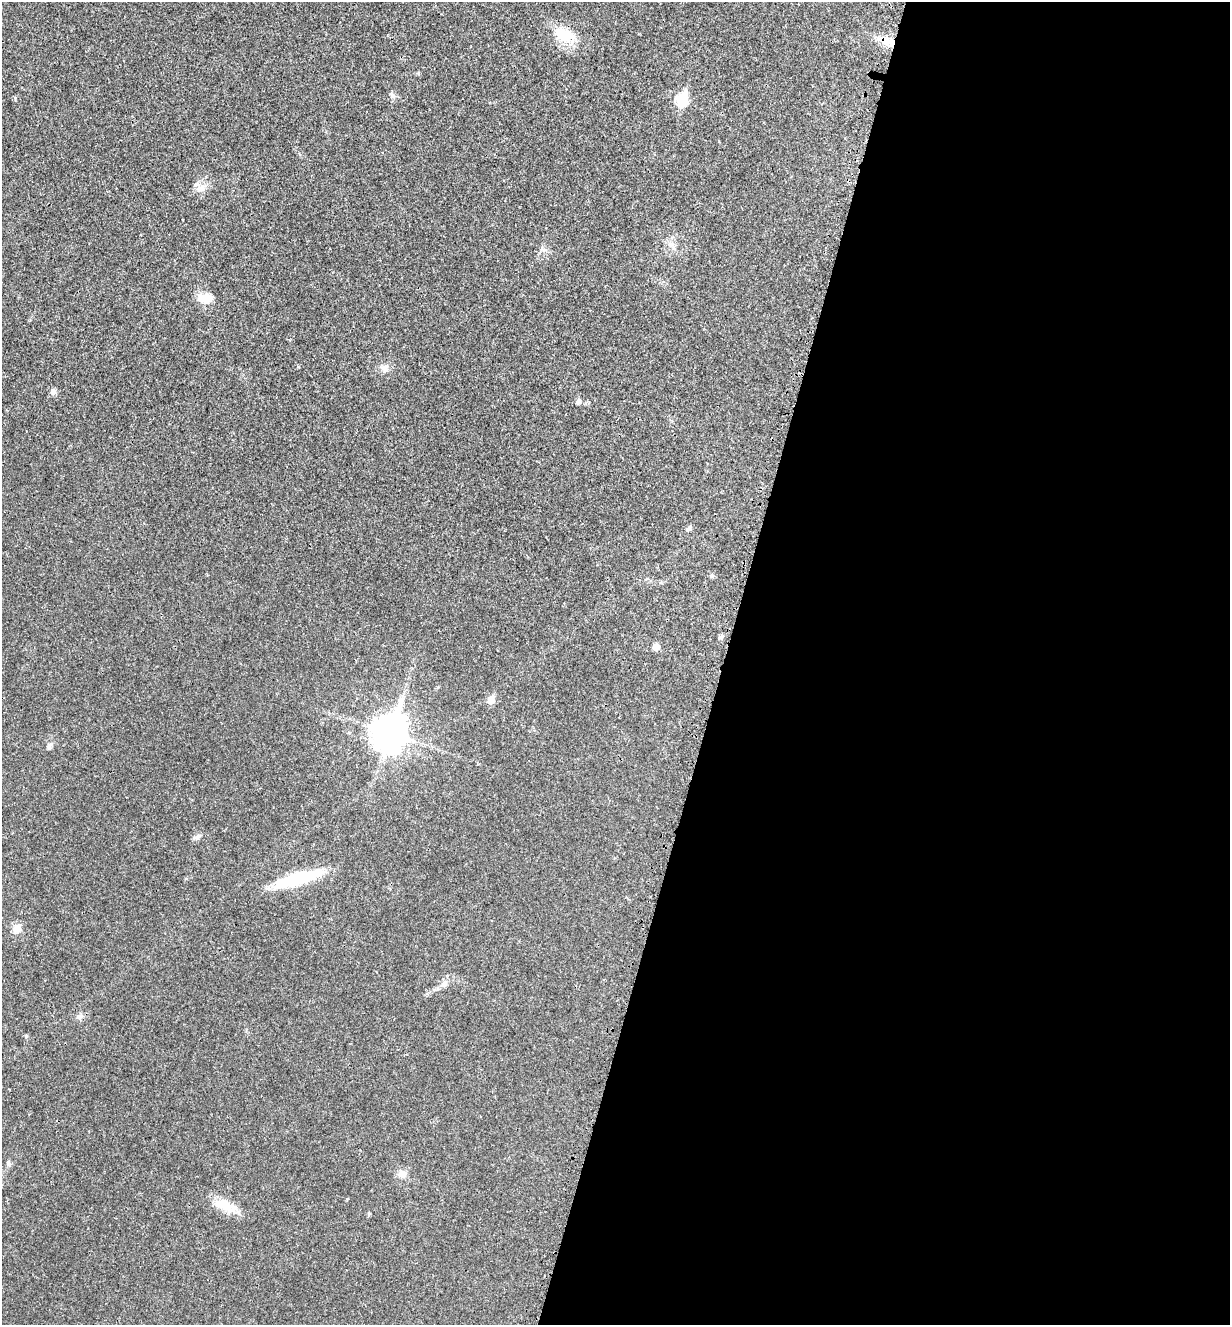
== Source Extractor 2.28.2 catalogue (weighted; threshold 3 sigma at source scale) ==
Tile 12 of 4 x 4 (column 4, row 3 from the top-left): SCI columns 3904-5131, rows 1424-2746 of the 5480 x 5490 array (HDU 1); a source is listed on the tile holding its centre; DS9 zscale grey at full resolution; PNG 1232 x 1327 px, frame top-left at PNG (2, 2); no overlay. Shown black and unused: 41% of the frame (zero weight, under 3 of 4 exposures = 8% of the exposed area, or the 3 px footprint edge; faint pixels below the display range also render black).
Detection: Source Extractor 2.28.2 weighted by HDU 2 'WHT'; one run over the whole footprint, this tile lists its part. Background 0.022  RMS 0.0035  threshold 0.0156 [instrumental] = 3 sigma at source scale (4.5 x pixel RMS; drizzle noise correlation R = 1.50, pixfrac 1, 0.05/0.05 arcsec/px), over >= 5 px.
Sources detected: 26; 1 inside a brighter listed object's ellipse — not listed separately; the other 25 listed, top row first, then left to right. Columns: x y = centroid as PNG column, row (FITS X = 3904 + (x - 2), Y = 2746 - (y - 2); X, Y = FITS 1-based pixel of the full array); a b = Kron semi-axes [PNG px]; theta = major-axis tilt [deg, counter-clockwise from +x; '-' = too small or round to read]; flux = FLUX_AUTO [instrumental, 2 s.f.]
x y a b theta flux
563 35 25 15 -20 9.3
891 42 17 12 1 5.3
393 96 9 6 -52 0.96
682 100 7 6 - 29
201 188 14 10 20 2.7
670 244 7 5 -45 1.1
203 298 18 12 -18 4
384 368 13 8 -4 1.9
53 392 8 7 - 1.2
578 401 9 6 54 0.92
689 529 8 5 58 0.75
712 576 6 5 - 0.51
721 637 6 5 - 0.69
656 647 8 8 - 1.5
491 700 6 5 - 4.3
390 732 14 11 73 520
49 746 10 6 77 1.1
197 837 8 6 12 0.96
297 879 55 11 16 20
17 928 10 9 - 3
444 984 9 8 - 1.5
79 1017 7 6 - 0.89
9 1164 8 5 -74 0.7
402 1174 10 9 - 2.2
225 1206 32 13 -24 6.7
Overlapping masked pixels (flux is a lower limit): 1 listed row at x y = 891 42
Unlisted compact peaks at least as high as the median listed source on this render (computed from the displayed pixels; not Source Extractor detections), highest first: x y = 26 1036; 15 98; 418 73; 298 367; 369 1213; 543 250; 347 1199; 186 879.